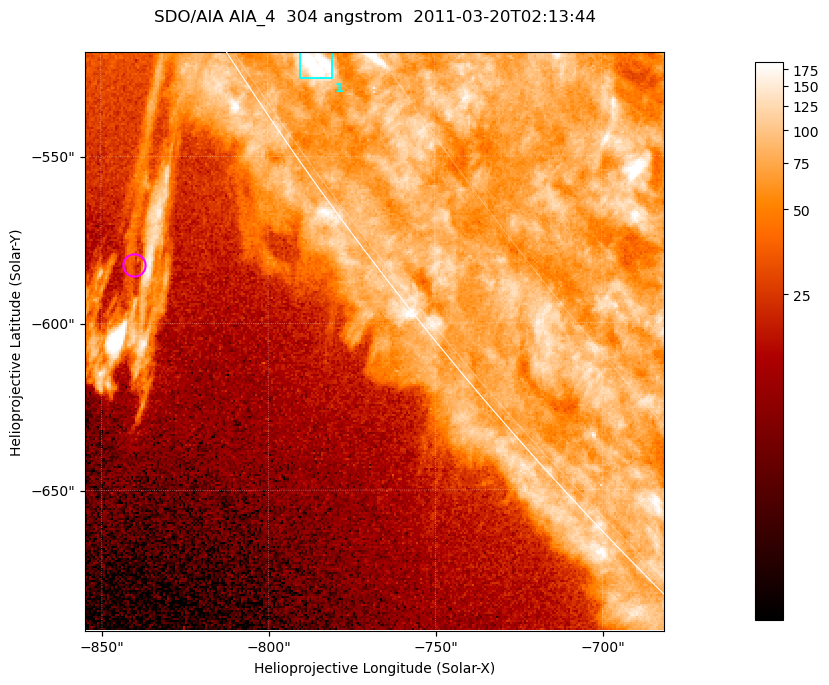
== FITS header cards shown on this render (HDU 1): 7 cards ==
TELESCOP= 'SDO/AIA '           / For AIA: SDO/AIA
INSTRUME= 'AIA_4   '           / For AIA: AIA_ATA1, AIA_ATA2, AIA_ATA3 or AIA_AT
WAVELNTH=                  304 / [angstrom] Wavelength
WAVEUNIT= 'angstrom'           / Wavelength unit: angstrom
DATE-OBS= '2011-03-20T02:13:44.123' / [ISO] Date when observation started; ISO 8
CTYPE1  = 'HPLN-TAN'           / CTYPE1; Typically HPLN
CTYPE2  = 'HPLT-TAN'           / CTYPE2; Typically HPLT

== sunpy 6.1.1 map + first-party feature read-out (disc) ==
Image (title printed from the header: SDO/AIA AIA_4  304 angstrom  2011-03-20T02:13:44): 289 x 289 px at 0.6 arcsec/px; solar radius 964 arcsec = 1606 px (partial field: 0.4% of the solar disc is inside the frame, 38% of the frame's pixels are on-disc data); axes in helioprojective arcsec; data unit not stated in the header (colour bar unlabelled)
Orientation: roll -0.132 deg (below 1 deg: not rotated)
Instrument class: DISC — disc imager (sunpy class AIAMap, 304 A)
Bright regions (active regions / flare kernels): reference = the on-disc median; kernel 3 px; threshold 5 sigma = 98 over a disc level ~77.9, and >= 1.15x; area >= 83 px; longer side >= 3 px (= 1.8 arcsec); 1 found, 1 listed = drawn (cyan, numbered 1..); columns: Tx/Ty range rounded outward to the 2 arcsec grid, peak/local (2 s.f.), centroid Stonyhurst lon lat
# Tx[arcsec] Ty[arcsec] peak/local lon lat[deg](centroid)
1 -792..-780 -528..-518 3.3 -80 -34
Off-limb structures (1.02-1.3 R_sun): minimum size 41 px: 3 found; the strongest spans PA ~120..125 deg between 1.02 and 1.1 R_sun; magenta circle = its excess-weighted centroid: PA ~125 deg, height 1.06 R_sun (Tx ~-840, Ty ~-582 arcsec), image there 2.3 x the reference